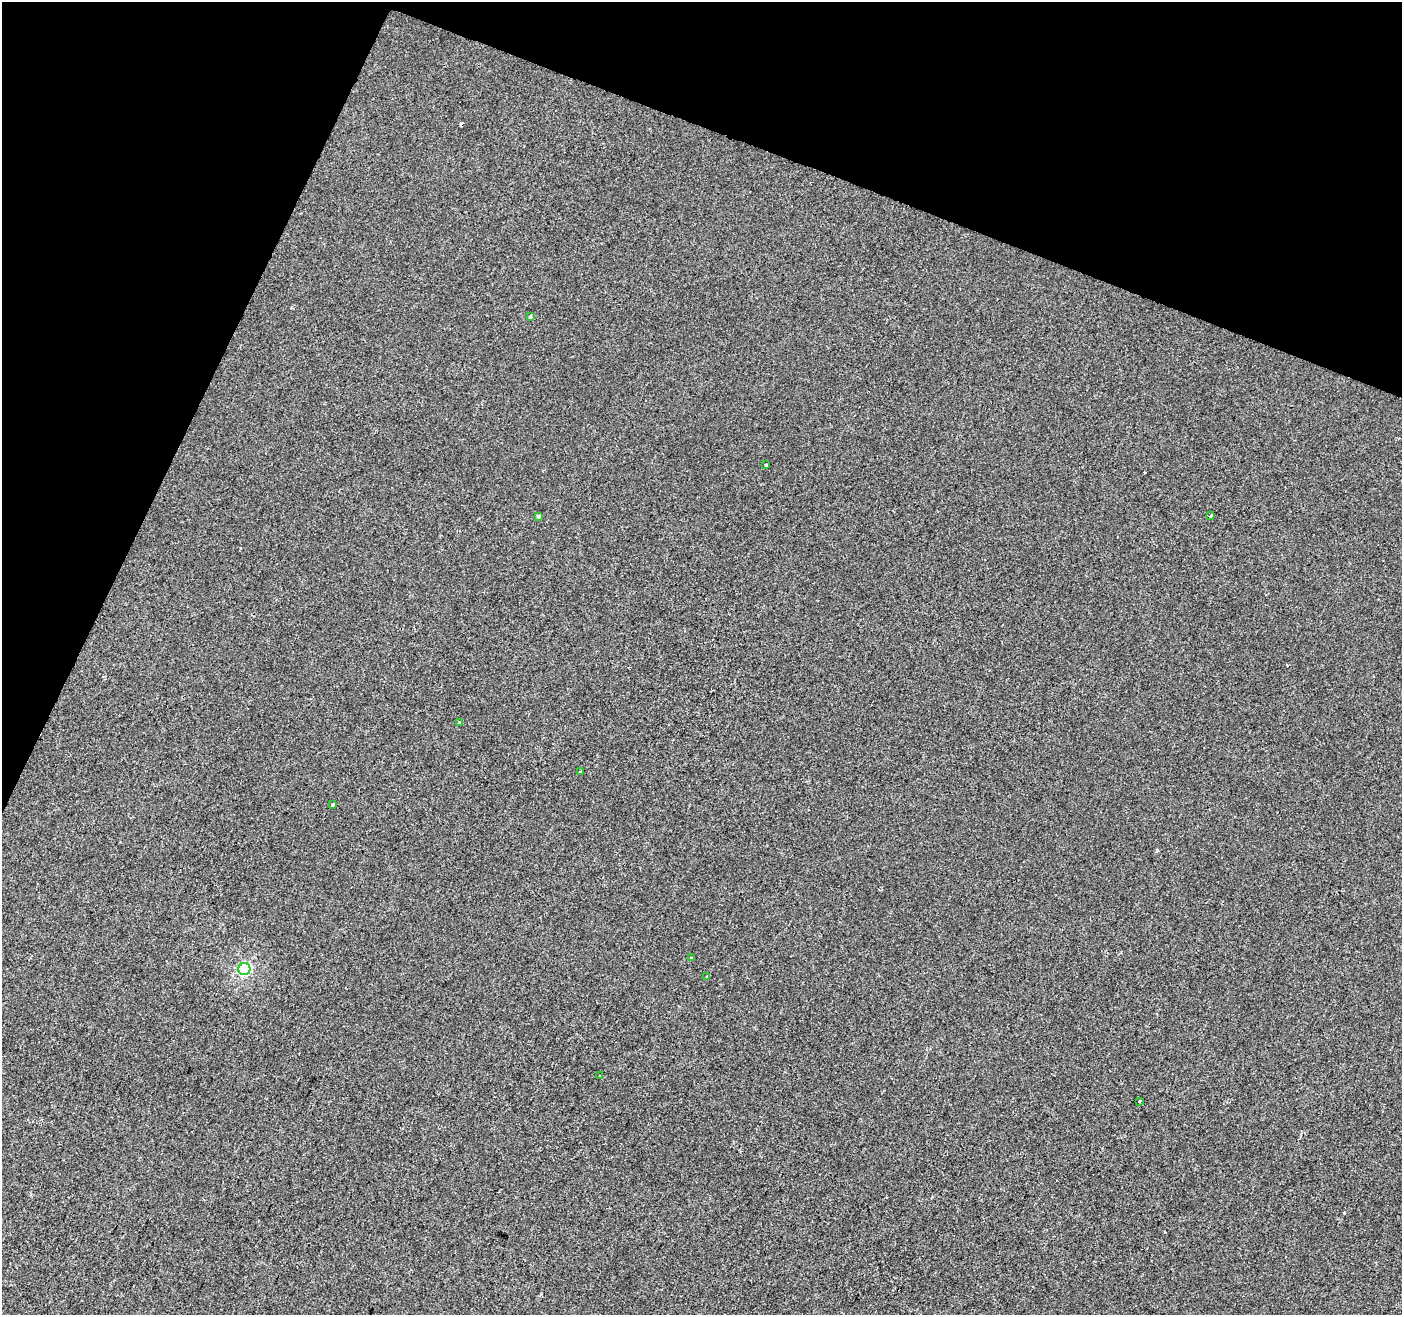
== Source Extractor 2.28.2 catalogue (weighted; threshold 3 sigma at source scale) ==
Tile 2 of 4 x 4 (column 2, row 1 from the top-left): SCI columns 1401-2800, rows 4148-5460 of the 5607 x 5732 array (HDU 1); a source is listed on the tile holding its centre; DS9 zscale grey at full resolution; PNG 1404 x 1317 px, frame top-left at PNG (2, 2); each listed source drawn as its Kron ellipse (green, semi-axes under 4 px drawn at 4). Shown black and unused: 20% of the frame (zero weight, under 2 of 3 exposures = <1% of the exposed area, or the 3 px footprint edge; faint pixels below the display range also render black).
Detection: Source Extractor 2.28.2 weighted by HDU 2 'WHT'; one run over the whole footprint, this tile lists its part. Background 1.08e-04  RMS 0.0042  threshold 0.0188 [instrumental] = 3 sigma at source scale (4.5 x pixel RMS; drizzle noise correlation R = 1.50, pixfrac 1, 0.0396/0.0396 arcsec/px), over >= 5 px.
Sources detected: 13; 1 cosmic-ray / hot-pixel residue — neither listed nor drawn; the other 12 listed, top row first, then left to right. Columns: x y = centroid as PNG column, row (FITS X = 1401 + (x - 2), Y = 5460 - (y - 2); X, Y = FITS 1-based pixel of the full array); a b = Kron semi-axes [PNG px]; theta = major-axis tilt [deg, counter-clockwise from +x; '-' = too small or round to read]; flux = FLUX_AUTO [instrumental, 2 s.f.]
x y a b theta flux
530 317 3 3 - 1.5
766 465 3 3 - 0.69
539 516 4 3 - 2.7
1211 516 4 3 - 2.7
459 722 4 3 - 0.55
580 772 3 3 - 1
333 805 3 2 - 0.54
691 958 4 3 - 1.9
244 969 6 6 - 60
707 976 3 3 - 1.5
599 1076 3 2 - 0.36
1139 1101 3 2 - 0.38